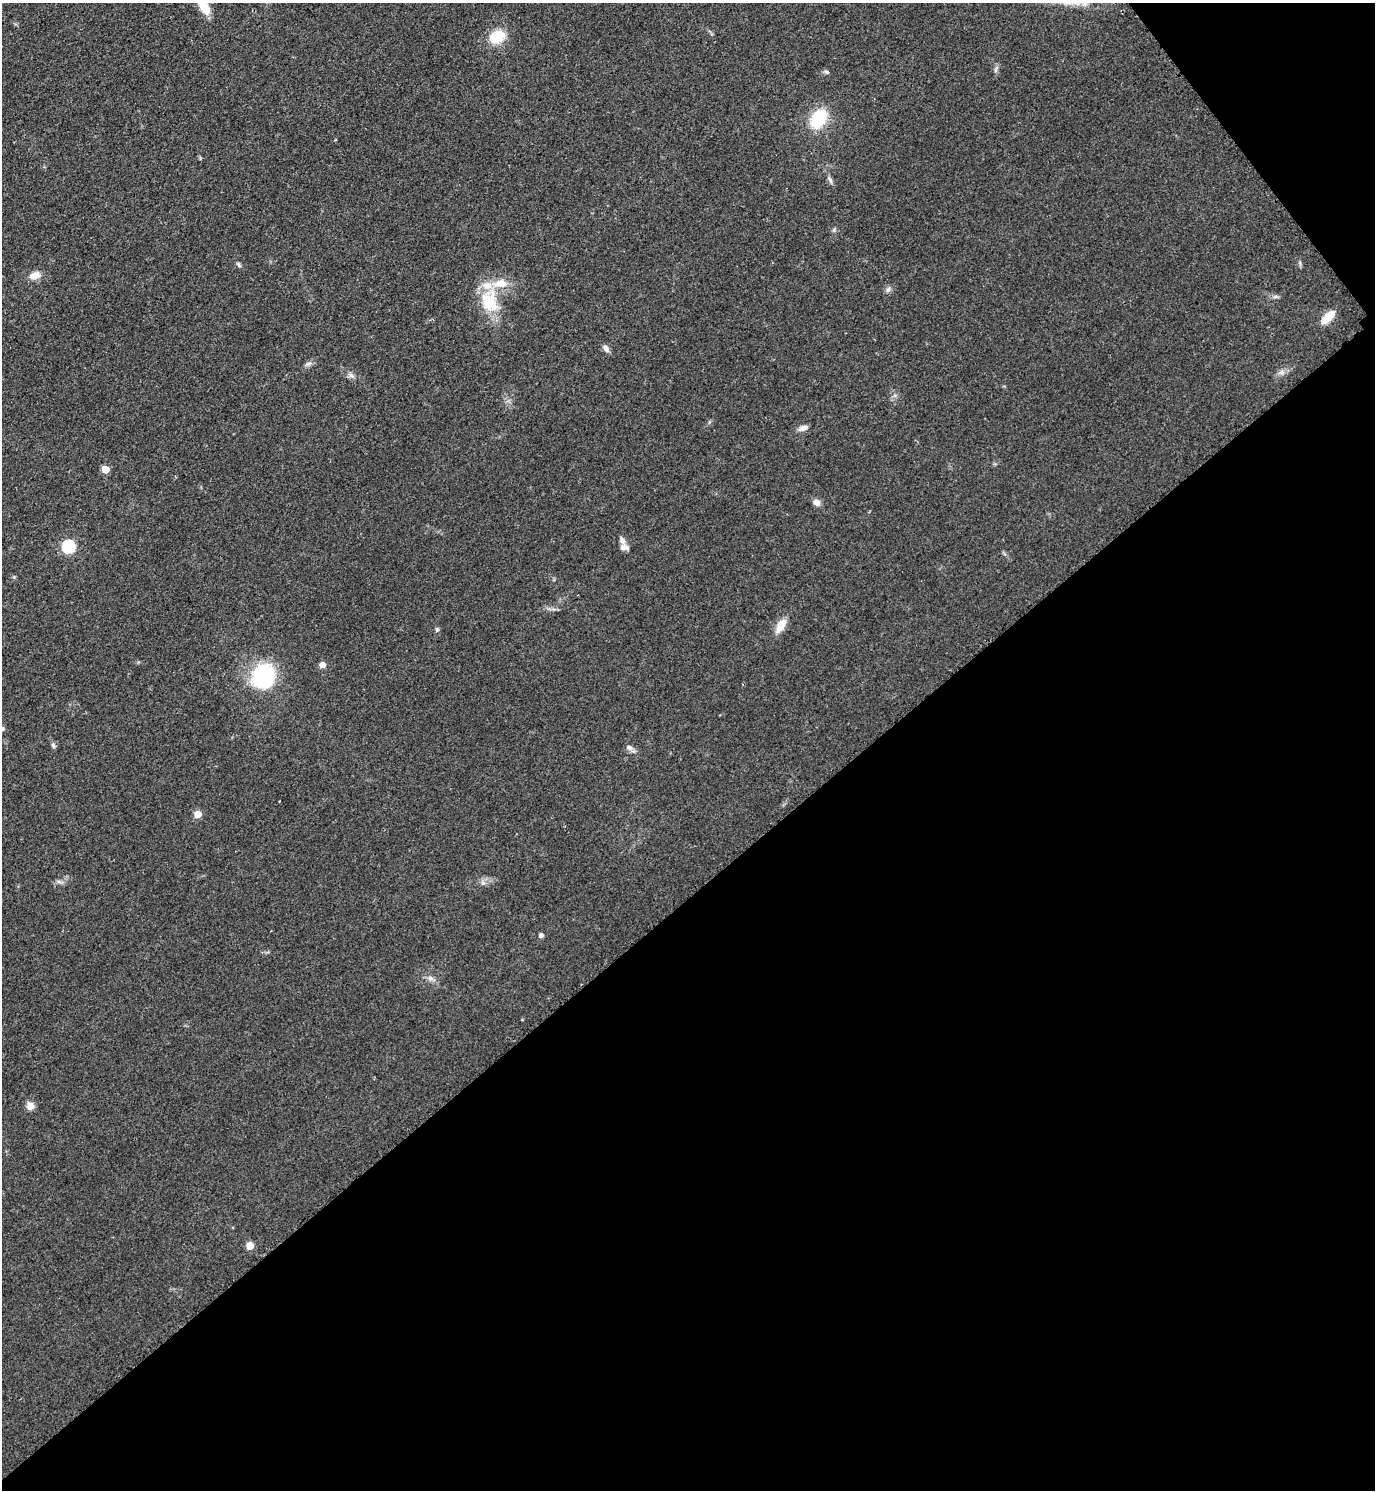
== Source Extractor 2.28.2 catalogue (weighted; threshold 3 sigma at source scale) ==
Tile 12 of 4 x 4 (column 4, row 3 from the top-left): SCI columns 4431-5803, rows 1495-2982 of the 5971 x 5974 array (HDU 1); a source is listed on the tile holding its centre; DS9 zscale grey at full resolution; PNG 1377 x 1492 px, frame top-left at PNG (2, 3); no overlay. Shown black and unused: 42% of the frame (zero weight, under 2 of 3 exposures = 1% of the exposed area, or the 3 px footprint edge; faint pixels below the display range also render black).
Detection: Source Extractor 2.28.2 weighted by HDU 2 'WHT'; one run over the whole footprint, this tile lists its part. Background 0.0784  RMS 0.0076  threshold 0.0344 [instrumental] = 3 sigma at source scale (4.5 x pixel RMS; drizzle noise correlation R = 1.50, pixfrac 1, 0.05/0.05 arcsec/px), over >= 5 px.
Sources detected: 38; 1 inside a brighter object's white glare — not listed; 3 inside a brighter listed object's ellipse — not listed separately; the other 34 listed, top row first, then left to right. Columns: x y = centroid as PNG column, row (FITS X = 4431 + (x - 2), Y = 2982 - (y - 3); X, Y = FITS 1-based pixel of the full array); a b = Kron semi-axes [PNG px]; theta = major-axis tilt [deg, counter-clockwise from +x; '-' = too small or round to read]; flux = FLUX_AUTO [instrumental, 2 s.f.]
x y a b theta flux
204 6 25 10 -63 15
497 37 16 12 17 22
996 70 10 4 67 1.8
826 72 7 5 -17 1.6
818 118 16 11 58 41
830 180 10 5 -65 2.2
239 265 8 5 -54 1.6
35 275 14 9 13 7.2
888 289 8 5 63 2.2
1275 297 9 4 9 1.8
488 301 33 23 -89 32
1328 317 17 8 45 13
606 348 11 6 -52 3.2
309 363 10 4 1 1.9
1281 372 8 6 45 2.6
351 375 9 5 -36 2.3
803 428 12 6 20 3.7
105 469 5 5 - 16
816 502 7 7 - 4.8
68 547 6 6 - 89
624 547 12 7 -10 3.5
781 626 19 9 58 10
437 629 6 5 - 1.5
322 665 5 5 - 7.4
262 677 24 20 57 69
2 728 6 5 - 1.9
53 745 8 5 -69 1.8
629 747 9 7 -22 3.1
198 814 5 5 - 13
59 882 7 4 -19 1.7
541 935 5 5 - 2.6
430 978 7 6 - 2.3
30 1106 9 8 - 5.5
250 1246 5 5 - 15
Isophote crosses this tile's border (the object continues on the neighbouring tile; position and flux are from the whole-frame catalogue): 2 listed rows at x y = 204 6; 2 728